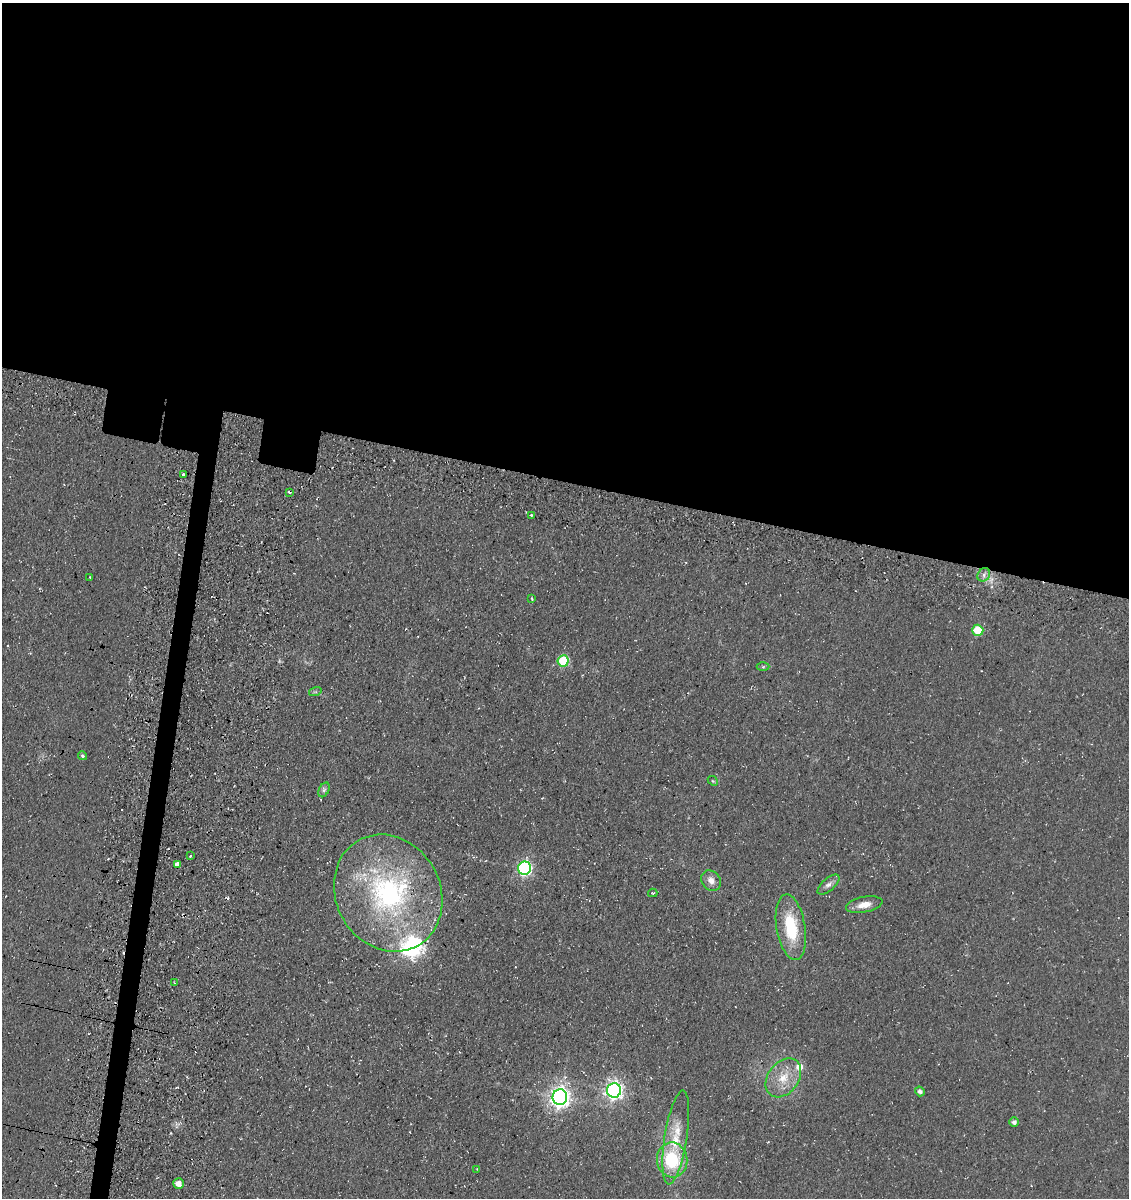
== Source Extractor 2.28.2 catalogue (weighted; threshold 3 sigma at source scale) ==
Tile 3 of 4 x 4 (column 3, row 1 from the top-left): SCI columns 2602-3728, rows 3738-4933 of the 5093 x 5080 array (HDU 1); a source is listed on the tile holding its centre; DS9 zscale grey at full resolution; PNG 1131 x 1200 px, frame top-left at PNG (2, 3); each listed source drawn as its Kron ellipse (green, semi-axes under 4 px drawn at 4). Shown black and unused: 42% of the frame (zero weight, under 3 of 4 exposures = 11% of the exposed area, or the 3 px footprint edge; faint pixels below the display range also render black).
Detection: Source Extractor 2.28.2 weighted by HDU 2 'WHT'; one run over the whole footprint, this tile lists its part. Background 0.068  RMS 0.009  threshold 0.0407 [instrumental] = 3 sigma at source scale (4.5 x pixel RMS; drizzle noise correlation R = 1.50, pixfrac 1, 0.05/0.05 arcsec/px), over >= 5 px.
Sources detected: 36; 1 cosmic-ray / hot-pixel residue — neither listed nor drawn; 3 inside a brighter listed object's ellipse — not listed separately; the other 32 listed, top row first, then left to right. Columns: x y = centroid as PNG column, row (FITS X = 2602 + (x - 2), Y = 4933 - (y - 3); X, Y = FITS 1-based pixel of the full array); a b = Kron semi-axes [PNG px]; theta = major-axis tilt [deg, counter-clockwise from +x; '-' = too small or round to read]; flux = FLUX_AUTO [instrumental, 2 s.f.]
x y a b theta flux
183 474 3 3 - 2.7
289 492 4 2 - 1.5
531 515 3 2 - 2.1
984 575 7 6 - 3.3
90 577 3 3 - 0.7
532 598 4 3 - 1
978 630 5 5 - 35
563 661 5 5 - 50
763 667 6 4 0 1.3
315 692 6 4 16 1.4
83 756 4 4 - 1.6
713 781 5 4 - 1
324 790 8 5 64 2.5
190 856 3 3 - 0.95
177 864 4 4 - 3.8
524 868 6 6 - 180
711 881 11 9 -50 6.4
828 885 13 6 41 4.2
388 893 60 52 -60 180
653 893 4 3 - 0.89
864 905 18 7 11 10
791 927 33 14 -81 44
174 983 3 2 - 0.79
783 1078 21 15 53 19
614 1090 7 7 - 370
920 1091 5 4 - 2.9
560 1097 8 7 - 530
1014 1122 4 4 - 3.1
676 1137 47 11 81 28
672 1160 17 15 -83 49
477 1169 4 2 - 0.58
179 1184 5 5 - 6.1